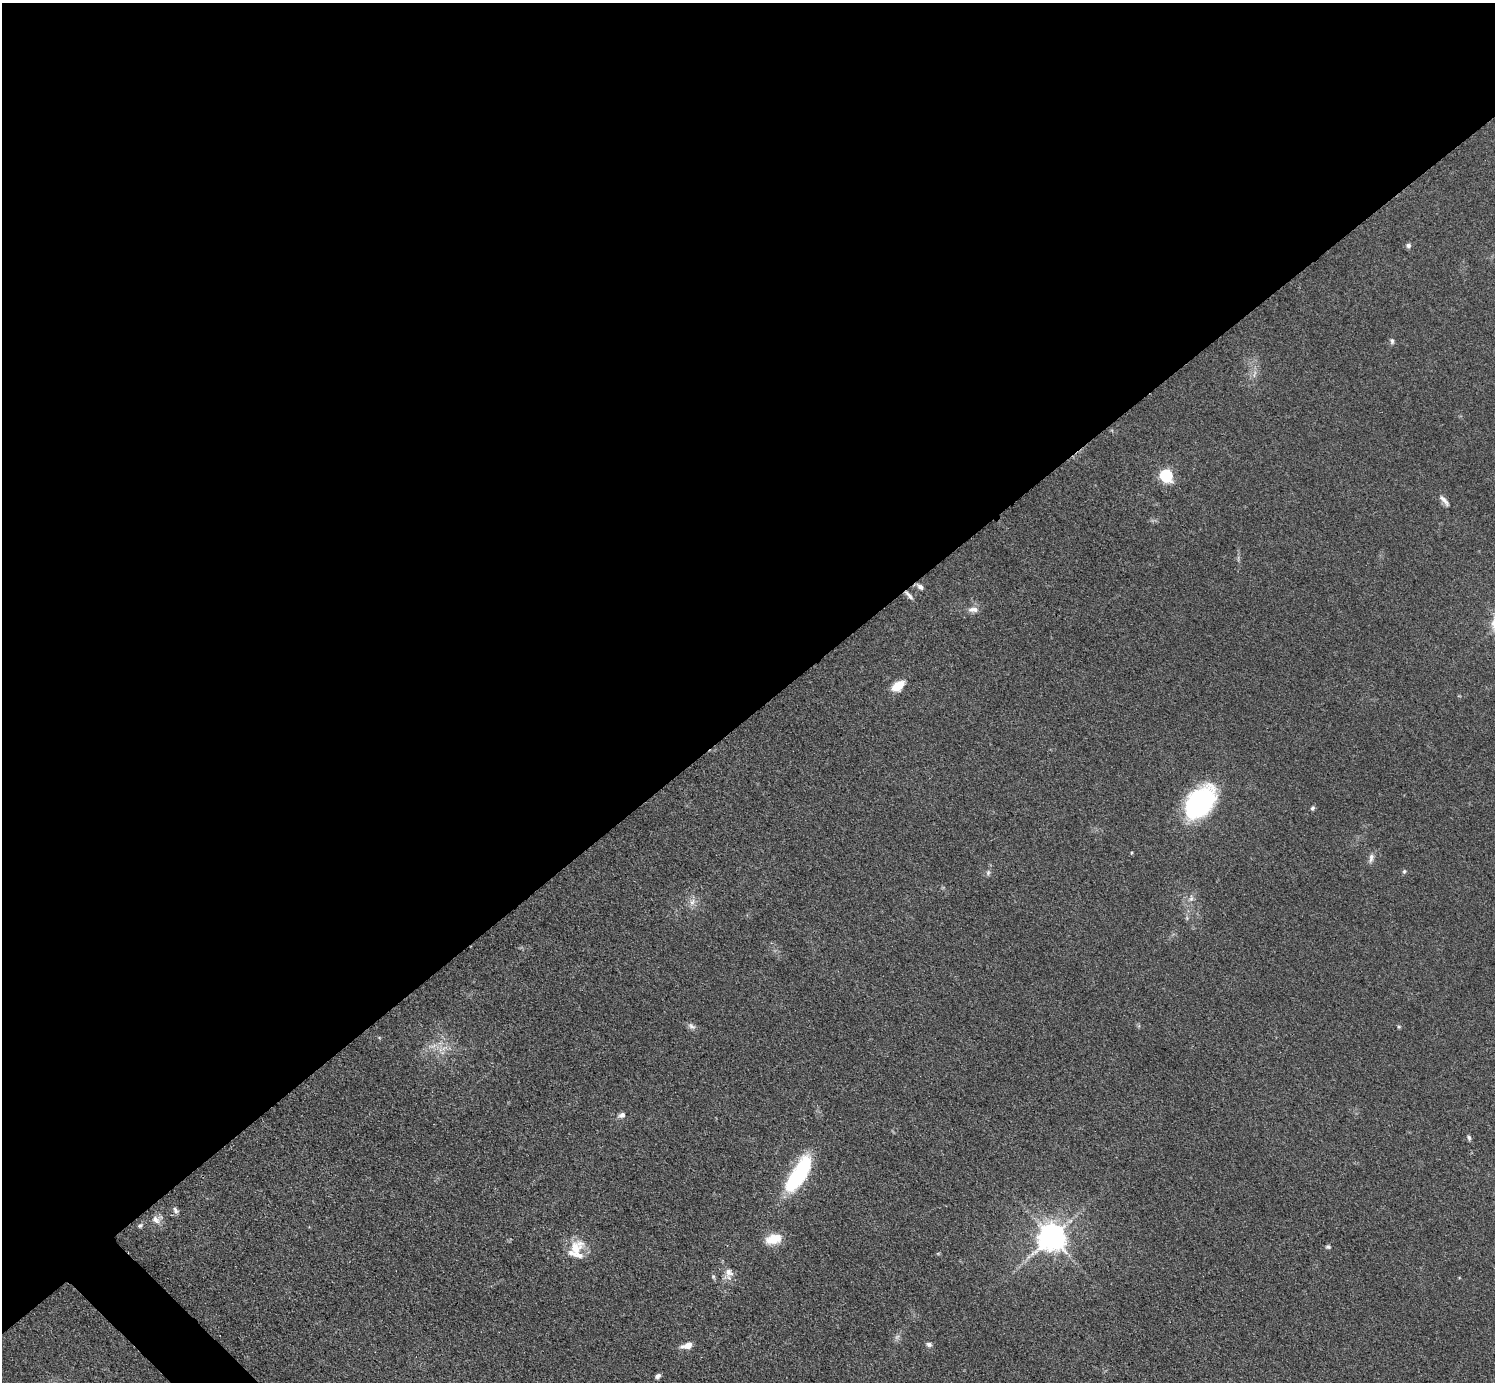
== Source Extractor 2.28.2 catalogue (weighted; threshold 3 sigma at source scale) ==
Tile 2 of 4 x 4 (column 2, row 1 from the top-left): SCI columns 1504-2996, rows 4302-5681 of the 5990 x 5988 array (HDU 1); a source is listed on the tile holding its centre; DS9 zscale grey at full resolution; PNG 1497 x 1384 px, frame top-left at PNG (2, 3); no overlay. Shown black and unused: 52% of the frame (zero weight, under 3 of 4 exposures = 1% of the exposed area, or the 3 px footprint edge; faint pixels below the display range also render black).
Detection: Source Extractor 2.28.2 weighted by HDU 2 'WHT'; one run over the whole footprint, this tile lists its part. Background 0.101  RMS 0.0065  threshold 0.0292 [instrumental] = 3 sigma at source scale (4.5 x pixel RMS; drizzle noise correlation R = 1.50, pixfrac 1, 0.05/0.05 arcsec/px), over >= 5 px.
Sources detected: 36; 1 too faint to see at this stretch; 1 inside a brighter object's white glare — not listed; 1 inside a brighter listed object's ellipse — not listed separately; the other 33 listed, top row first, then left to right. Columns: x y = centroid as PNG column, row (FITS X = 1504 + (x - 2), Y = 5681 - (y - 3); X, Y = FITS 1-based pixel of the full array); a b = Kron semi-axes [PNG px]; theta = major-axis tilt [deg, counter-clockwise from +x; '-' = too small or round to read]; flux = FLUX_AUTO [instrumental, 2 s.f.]
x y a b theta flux
1408 245 6 6 - 1.9
1392 341 8 5 -84 1.6
1166 475 6 6 - 93
1444 500 19 5 -48 3.1
920 587 9 6 -38 2.3
909 595 13 5 -45 2.5
973 610 14 7 2 3.5
898 686 11 7 37 17
1200 802 30 19 49 110
1312 808 6 5 - 1.3
1131 853 4 3 - 0.57
1371 858 14 6 78 2.7
1404 871 6 4 69 1
988 873 7 5 70 1.5
1191 898 10 5 82 2.2
692 902 10 7 60 3.4
691 1026 11 7 -36 2.5
1399 1027 5 4 - 0.81
445 1048 11 4 13 2.6
622 1115 10 7 25 2.5
1469 1138 7 5 -69 1.4
795 1179 50 15 58 58
175 1210 10 5 -62 1.9
156 1220 13 9 -40 4.4
140 1226 7 6 - 1.4
1051 1237 8 8 - 890
773 1239 21 12 14 11
1328 1247 6 5 - 1.2
575 1248 27 16 45 14
729 1272 18 11 54 5.6
929 1344 8 6 -19 1.8
687 1345 13 6 16 5.6
658 1376 7 5 33 1.9
Overlapping masked pixels (flux is a lower limit): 1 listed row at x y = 909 595